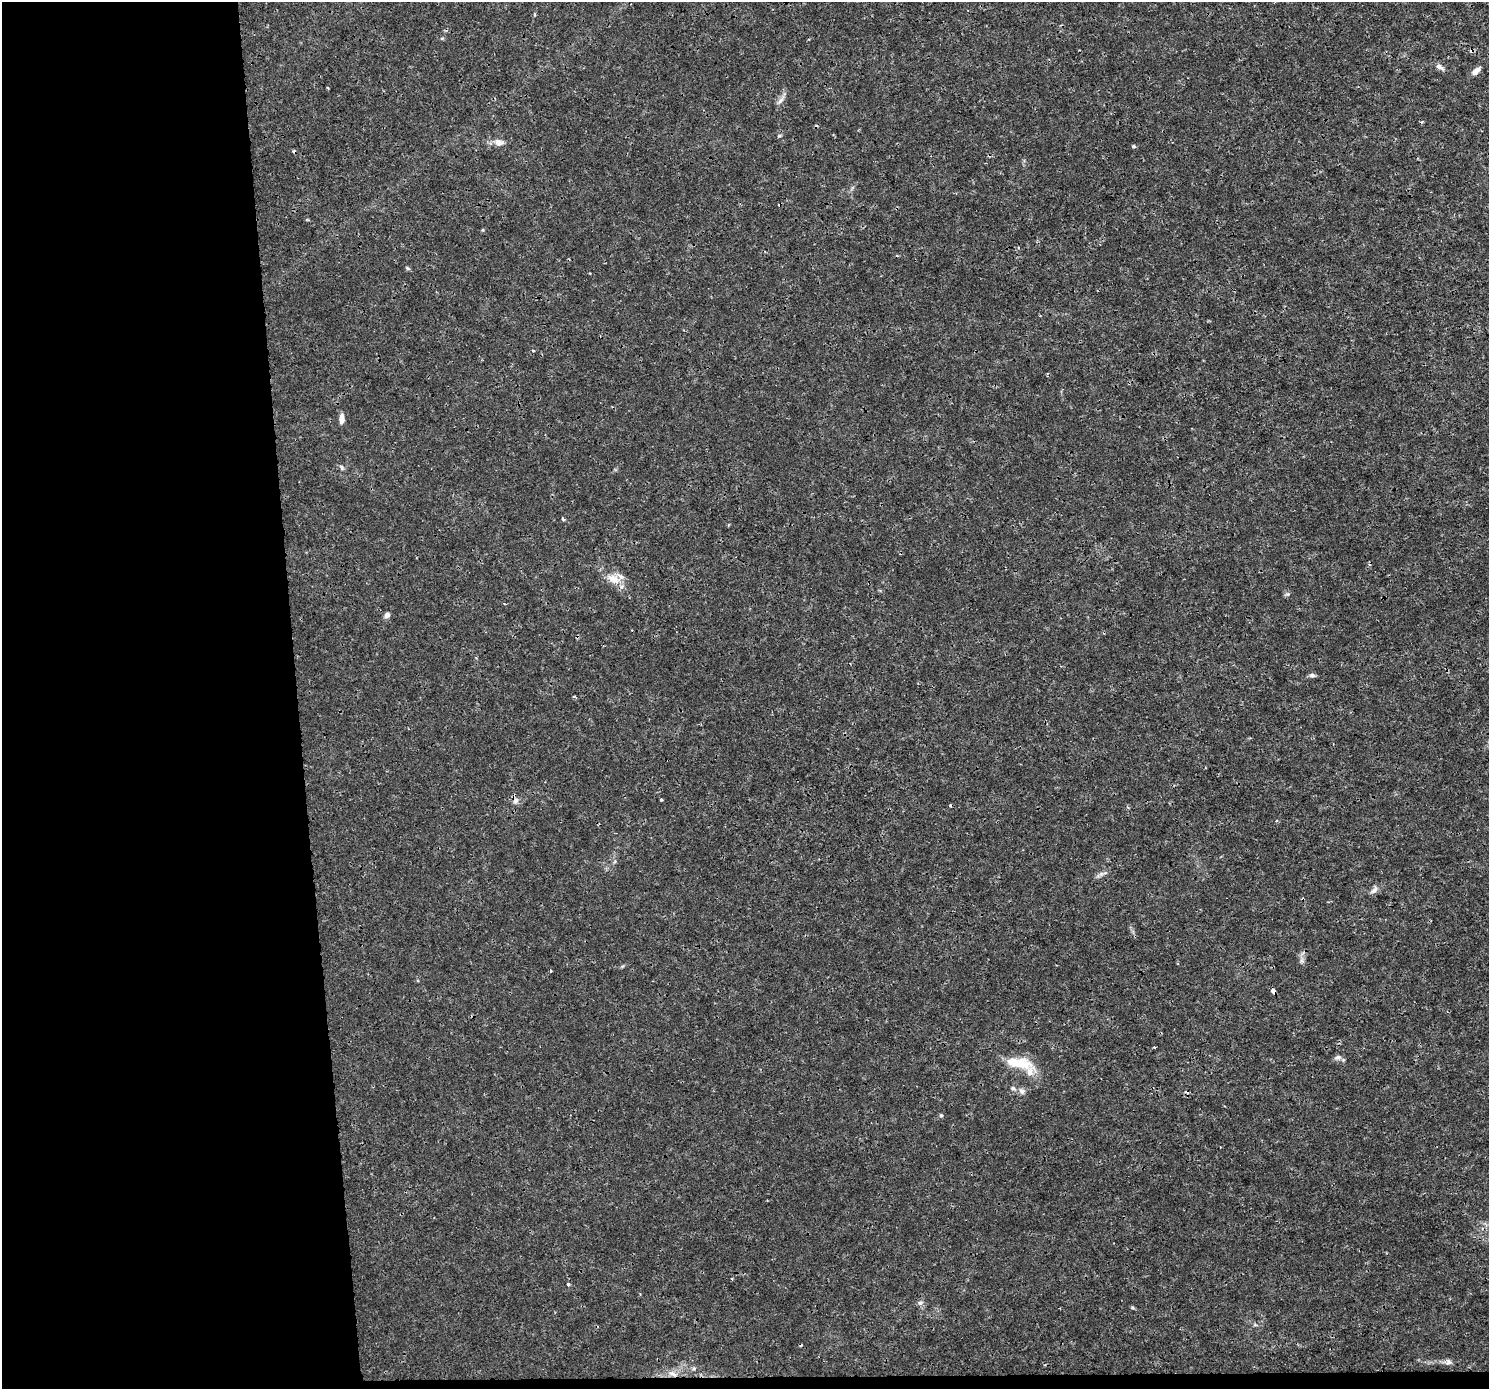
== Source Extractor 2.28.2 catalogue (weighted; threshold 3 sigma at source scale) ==
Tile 7 of 3 x 3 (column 1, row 3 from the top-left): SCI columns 1-1487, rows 42-1428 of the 4462 x 4206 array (HDU 1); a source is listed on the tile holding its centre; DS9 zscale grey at full resolution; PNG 1491 x 1391 px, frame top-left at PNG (2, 2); no overlay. Shown black and unused: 21% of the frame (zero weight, under 3 of 4 exposures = <1% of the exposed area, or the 3 px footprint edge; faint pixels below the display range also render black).
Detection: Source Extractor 2.28.2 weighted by HDU 2 'WHT'; one run over the whole footprint, this tile lists its part. Background 9.91e-04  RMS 9.5e-04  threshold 0.00426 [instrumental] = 3 sigma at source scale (4.5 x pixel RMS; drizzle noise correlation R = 1.50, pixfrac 1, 0.0396/0.0396 arcsec/px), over >= 5 px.
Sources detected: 42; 5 cosmic-ray / hot-pixel residue — not listed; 3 inside a brighter listed object's ellipse — not listed separately; the other 34 listed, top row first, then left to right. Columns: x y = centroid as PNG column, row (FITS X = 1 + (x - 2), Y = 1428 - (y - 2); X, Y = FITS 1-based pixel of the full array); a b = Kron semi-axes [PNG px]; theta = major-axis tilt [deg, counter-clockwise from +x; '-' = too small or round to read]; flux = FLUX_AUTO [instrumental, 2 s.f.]
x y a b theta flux
1440 67 12 6 -32 0.39
1476 71 10 6 41 0.59
781 100 12 5 51 0.37
779 136 6 4 1 0.11
499 142 9 7 -14 0.71
1134 146 5 4 - 0.15
407 268 5 4 - 0.12
533 351 4 2 - 0.083
342 419 12 6 89 0.51
341 467 8 4 -77 0.18
563 519 4 3 - 0.13
613 579 18 11 -32 1.3
1288 594 6 5 - 0.18
387 615 7 7 - 0.31
1312 675 8 5 0 0.26
516 800 8 7 - 0.34
661 800 3 2 - 0.11
1101 874 7 5 45 0.22
1374 890 12 7 48 0.39
1302 961 7 4 -19 0.19
551 971 3 3 - 0.098
1273 991 5 4 - 0.55
1154 1047 3 3 - 0.12
1338 1057 10 7 12 0.33
1019 1063 26 13 4 2.4
1013 1088 7 5 -29 0.2
1022 1091 10 7 -49 0.34
941 1115 5 4 - 0.13
568 1284 4 4 - 0.11
920 1303 6 6 - 0.26
1133 1308 6 4 -19 0.11
1448 1362 8 5 25 0.28
694 1368 6 5 - 0.17
673 1374 12 7 -32 0.56
Overlapping masked pixels (flux is a lower limit): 2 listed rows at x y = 1273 991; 673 1374